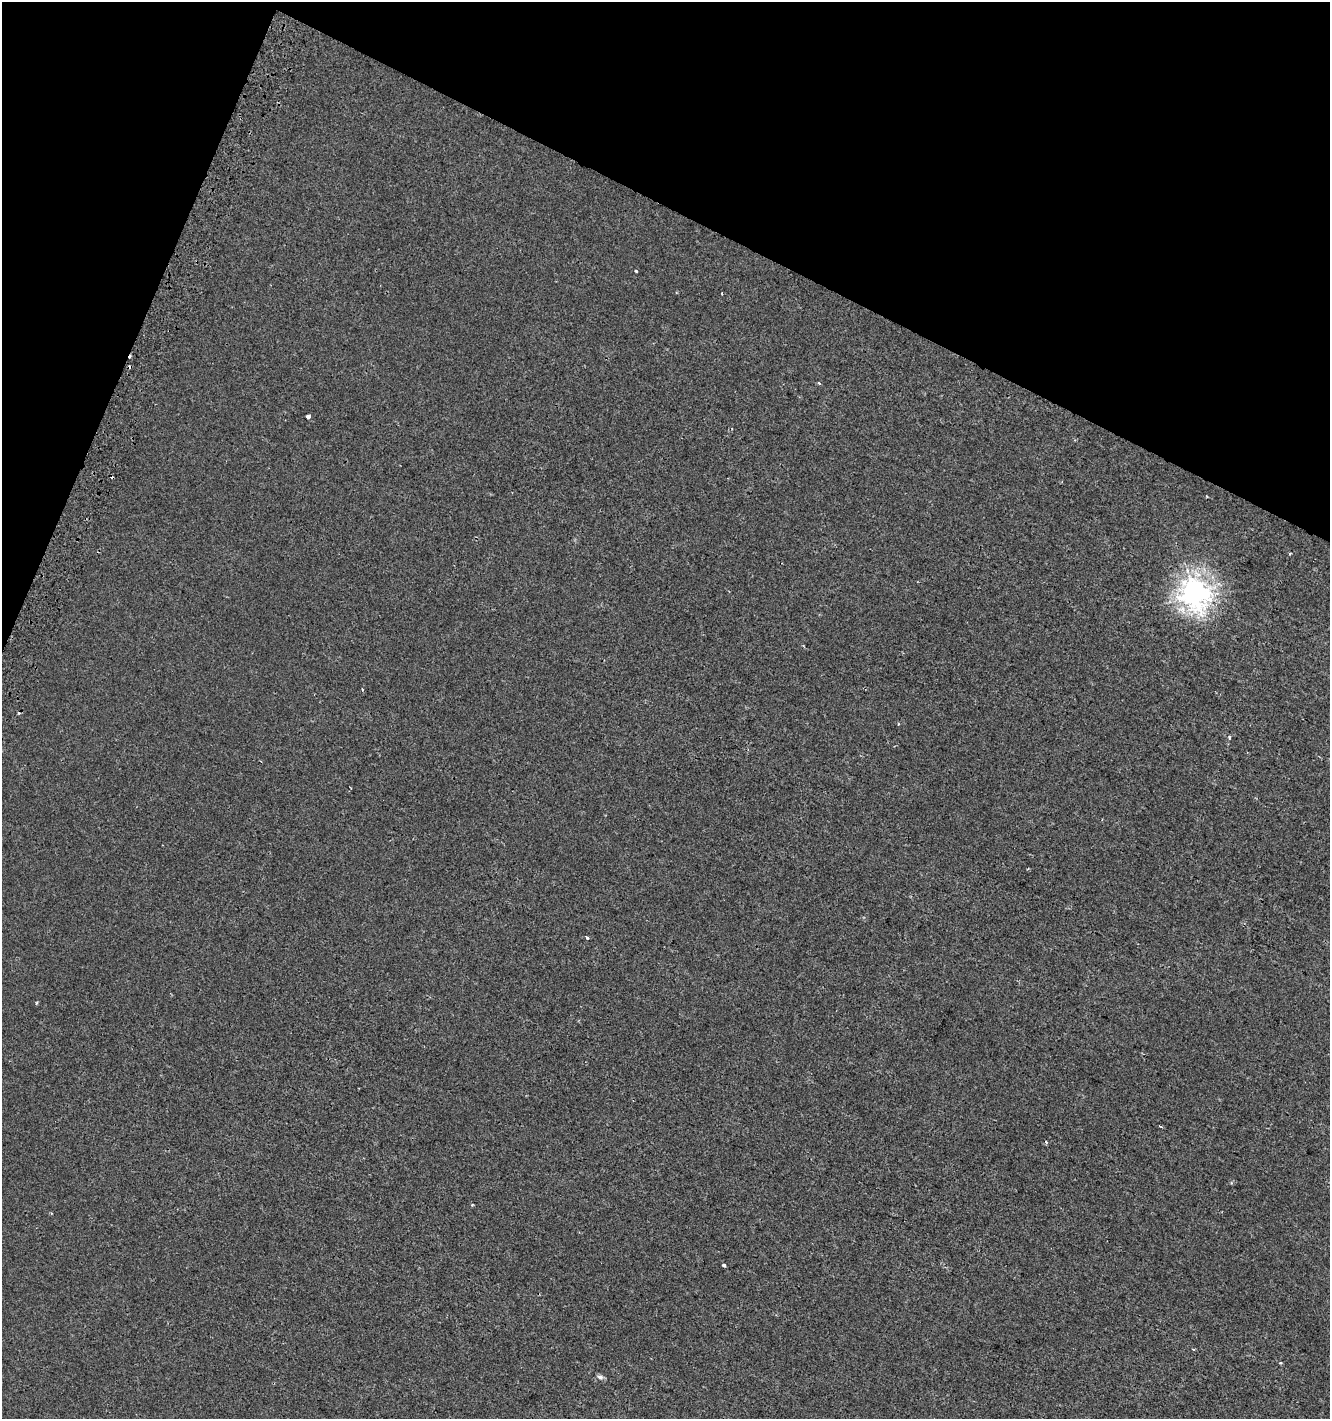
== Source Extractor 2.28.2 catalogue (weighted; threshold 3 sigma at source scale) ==
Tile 2 of 4 x 4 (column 2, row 1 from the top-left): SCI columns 1637-2964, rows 4270-5686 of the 5865 x 5714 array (HDU 1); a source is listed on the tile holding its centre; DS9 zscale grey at full resolution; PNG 1332 x 1421 px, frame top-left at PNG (2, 2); no overlay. Shown black and unused: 20% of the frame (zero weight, under 2 of 3 exposures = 2% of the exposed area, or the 3 px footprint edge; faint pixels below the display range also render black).
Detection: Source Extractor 2.28.2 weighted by HDU 2 'WHT'; one run over the whole footprint, this tile lists its part. Background 3.61e-04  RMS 0.0028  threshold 0.0125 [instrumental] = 3 sigma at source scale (4.5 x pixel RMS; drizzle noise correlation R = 1.50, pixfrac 1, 0.0396/0.0396 arcsec/px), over >= 5 px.
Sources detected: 19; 4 cosmic-ray / hot-pixel residue — not listed; the other 15 listed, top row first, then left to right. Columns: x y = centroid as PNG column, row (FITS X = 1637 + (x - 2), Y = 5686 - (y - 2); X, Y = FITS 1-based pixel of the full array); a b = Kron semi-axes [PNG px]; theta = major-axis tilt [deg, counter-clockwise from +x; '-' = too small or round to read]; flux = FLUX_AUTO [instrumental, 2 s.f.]
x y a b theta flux
636 271 3 3 - 0.33
722 293 2 2 - 0.31
819 383 3 3 - 0.41
308 417 4 3 - 2.1
1194 593 10 9 - 240
1229 738 5 3 - 0.3
587 937 3 3 - 0.8
37 1003 5 3 - 0.28
1161 1126 4 3 - 0.32
1046 1142 4 3 - 0.41
472 1204 3 3 - 0.41
51 1213 4 3 - 0.24
724 1265 4 3 - 0.67
1280 1363 4 3 - 0.2
600 1377 8 6 -37 0.89